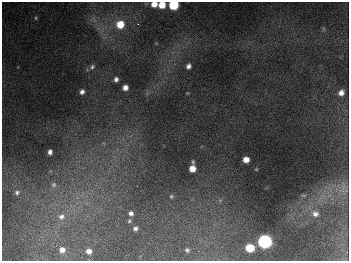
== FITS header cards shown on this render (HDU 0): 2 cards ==
NAXIS1  =                  347
NAXIS2  =                  259

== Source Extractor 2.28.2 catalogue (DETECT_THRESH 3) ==
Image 347 x 259 px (HDU 0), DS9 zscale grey, 1 PNG px = 1 image px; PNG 351 x 263 px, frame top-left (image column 1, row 259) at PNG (2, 2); no overlay
Background 674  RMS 51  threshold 154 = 3 sigma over >= 5 px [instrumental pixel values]
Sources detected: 32; all 32 listed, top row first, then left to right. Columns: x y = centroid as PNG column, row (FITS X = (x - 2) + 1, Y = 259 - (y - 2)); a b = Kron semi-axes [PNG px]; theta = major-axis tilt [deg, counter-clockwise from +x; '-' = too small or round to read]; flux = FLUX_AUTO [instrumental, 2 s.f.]
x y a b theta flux
154 4 6 5 - 3.9e+04
162 5 6 5 - 6.2e+04
173 5 6 6 - 2.5e+05
36 18 5 4 - 3.8e+03
120 24 7 7 - 8.2e+04
138 24 3 3 - 3.8e+03
188 66 5 4 - 1.3e+04
92 67 8 6 31 9.8e+03
116 79 5 5 - 1.2e+04
125 88 5 5 - 2.3e+04
82 92 5 4 - 1.3e+04
341 93 6 5 - 1.9e+04
50 152 5 4 - 1.5e+04
246 159 5 5 - 3.5e+04
193 162 6 4 -82 5.0e+03
192 169 6 5 - 3.9e+04
256 169 3 3 - 2.8e+03
54 185 8 8 - 1.2e+04
343 186 12 6 82 2.1e+04
17 192 7 6 - 9.0e+03
303 195 6 4 1 4.3e+03
171 196 5 4 - 4.9e+03
131 213 5 5 - 1.2e+04
315 214 8 7 - 1.8e+04
61 217 10 8 31 2.2e+04
129 221 6 5 - 5.5e+03
135 229 5 4 - 9.7e+03
265 241 7 6 - 1.1e+06
250 248 6 5 - 1.2e+05
62 250 5 5 - 1.9e+04
187 250 4 3 - 5.7e+03
89 251 5 4 - 2.0e+04
At the frame edge (FLAGS 8, measured only in part): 3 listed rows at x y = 154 4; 162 5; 173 5